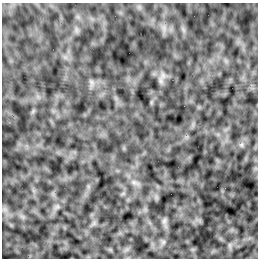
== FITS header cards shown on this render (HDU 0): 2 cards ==
NAXIS1  =                  256 /Number of positions along axis 1
NAXIS2  =                  256 /Number of positions along axis 2

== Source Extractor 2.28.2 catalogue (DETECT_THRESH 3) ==
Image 256 x 256 px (HDU 0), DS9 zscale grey, 1 PNG px = 1 image px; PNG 260 x 260 px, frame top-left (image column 1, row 256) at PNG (2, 3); no overlay
Background 1.68e-05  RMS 0.0022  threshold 0.00654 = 3 sigma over >= 5 px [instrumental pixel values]
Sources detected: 9; all 9 listed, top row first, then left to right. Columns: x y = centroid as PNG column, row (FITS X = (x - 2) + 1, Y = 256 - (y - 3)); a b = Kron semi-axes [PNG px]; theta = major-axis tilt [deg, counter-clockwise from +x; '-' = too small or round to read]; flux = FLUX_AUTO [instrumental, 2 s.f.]
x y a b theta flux
164 28 9 5 -75 0.64
76 30 8 5 -90 0.37
163 75 9 7 90 0.73
91 82 7 5 -89 0.39
241 145 8 6 81 0.47
134 182 7 5 -1 0.38
164 221 9 6 74 0.4
163 242 7 5 46 0.32
230 245 7 4 72 0.31